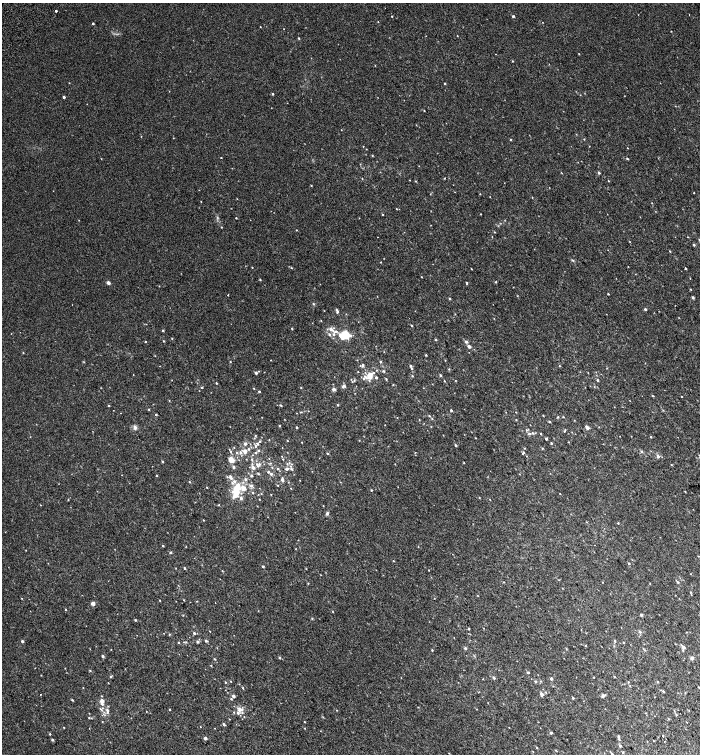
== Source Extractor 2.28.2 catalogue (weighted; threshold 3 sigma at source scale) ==
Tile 6 of 4 x 4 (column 2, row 2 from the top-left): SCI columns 1656-3051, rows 3109-4612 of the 6168 x 6210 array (HDU 1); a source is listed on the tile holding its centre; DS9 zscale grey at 2 x 2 block average (1 PNG px = mean of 2 x 2 image px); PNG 702 x 756 px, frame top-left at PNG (2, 3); no overlay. Shown black and unused: <1% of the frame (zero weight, under 2 of 3 exposures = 6% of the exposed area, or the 3 px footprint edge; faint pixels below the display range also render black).
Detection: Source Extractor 2.28.2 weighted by HDU 2 'WHT'; one run over the whole footprint, this tile lists its part. Background 0.00654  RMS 0.006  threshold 0.0268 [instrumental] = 3 sigma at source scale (4.5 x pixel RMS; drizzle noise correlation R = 1.50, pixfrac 1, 0.0396/0.0396 arcsec/px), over >= 5 px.
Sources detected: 365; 1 cosmic-ray / hot-pixel residue — not listed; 3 coinciding with a brighter row at this scale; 20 inside a brighter listed object's ellipse — not listed separately; the other 341 listed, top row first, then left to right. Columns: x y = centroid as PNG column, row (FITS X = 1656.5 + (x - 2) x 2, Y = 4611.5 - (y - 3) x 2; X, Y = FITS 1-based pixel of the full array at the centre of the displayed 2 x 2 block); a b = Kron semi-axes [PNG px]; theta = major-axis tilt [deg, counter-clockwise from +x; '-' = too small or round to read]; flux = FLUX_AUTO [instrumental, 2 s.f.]
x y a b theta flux
56 11 2 2 - 15
689 15 2 2 - 0.59
392 16 2 2 - 0.8
513 16 2 2 - 2.1
378 22 2 2 - 0.46
93 24 2 2 - 1.8
260 27 2 2 - 0.43
671 31 2 2 - 0.59
299 38 3 2 - 1.1
512 61 2 2 - 1
69 83 2 2 - 0.46
445 83 2 2 - 0.99
169 91 2 2 - 0.39
273 94 2 2 - 1.5
64 97 2 2 - 2.6
424 111 2 2 - 0.53
341 130 2 2 - 0.4
173 138 2 2 - 0.51
510 139 2 2 - 1.1
584 139 2 2 - 0.68
363 146 2 2 - 0.62
589 146 2 2 - 0.43
627 148 2 2 - 0.56
372 155 3 2 - 0.74
221 157 2 2 - 0.77
627 158 3 2 - 1.3
561 173 4 2 - 0.56
599 173 2 2 - 2.3
444 178 2 2 - 0.89
415 181 3 2 - 0.62
608 181 2 2 - 0.65
311 185 2 2 - 0.76
694 193 2 2 - 0.52
480 194 2 2 - 0.62
490 197 2 2 - 0.43
532 197 2 2 - 0.57
237 199 2 2 - 0.38
201 201 2 2 - 0.47
652 203 2 2 - 0.57
396 209 2 2 - 0.53
382 214 3 2 - 0.89
481 214 2 2 - 0.6
236 218 2 2 - 0.8
221 227 2 2 - 0.59
296 230 2 2 - 0.69
494 232 3 2 - 0.64
378 237 2 2 - 0.4
492 237 3 2 - 0.47
688 237 2 2 - 0.48
699 240 3 2 - 1
630 242 2 2 - 0.52
694 245 2 2 - 1.9
670 251 3 2 - 0.84
572 260 5 3 - 1.3
380 262 2 2 - 0.62
252 267 2 2 - 0.63
291 268 3 2 - 0.84
685 268 2 2 - 2.8
471 269 2 2 - 0.74
421 277 2 2 - 0.6
690 278 2 2 - 0.43
260 279 2 2 - 1.3
108 282 2 2 - 7.9
496 282 3 3 - 1.1
467 283 4 2 - 1.1
691 290 3 2 - 0.63
608 294 2 2 - 0.92
228 295 2 2 - 0.61
517 296 3 2 - 0.48
693 297 3 3 - 2
449 298 3 3 - 1.1
313 304 3 3 - 1
645 309 2 2 - 2.8
337 310 4 3 - 1.7
321 321 3 2 - 0.58
412 325 2 2 - 1.7
292 328 3 2 - 0.88
331 329 6 4 -30 5.2
163 330 2 2 - 1.5
329 334 4 3 - 2
333 334 4 4 - 2.8
344 336 9 7 5 33
172 338 2 2 - 0.64
435 339 3 2 - 1.3
163 341 3 2 - 0.85
145 342 2 2 - 1.2
466 342 4 3 - 2.5
469 346 2 2 - 5.9
23 352 2 2 - 0.83
426 355 2 2 - 1.2
271 360 2 2 - 0.53
357 360 2 2 - 0.43
445 360 3 2 - 0.56
230 361 3 2 - 0.72
380 362 2 2 - 1.8
363 365 6 3 77 1.9
160 366 2 2 - 0.4
411 366 3 2 - 2.1
560 366 2 2 - 0.68
412 369 3 2 - 0.83
449 369 3 2 - 0.88
384 371 3 3 - 1.3
256 373 2 2 - 3.7
588 373 2 2 - 0.48
133 375 2 2 - 0.36
441 375 3 2 - 1.7
369 376 8 6 70 12
412 376 3 3 - 1
376 377 2 2 - 2.3
386 379 3 2 - 1.1
354 380 4 3 - 1.8
597 380 2 2 - 1.8
444 381 2 2 - 0.7
216 383 2 2 - 1.2
343 385 6 3 -14 2.1
202 387 3 2 - 1.3
594 387 3 2 - 0.62
254 388 2 2 - 0.73
301 388 2 2 - 0.61
334 389 5 4 - 2.4
259 391 3 2 - 1.4
653 396 3 2 - 0.96
682 397 2 2 - 3.2
169 401 2 2 - 0.68
630 401 2 2 - 0.49
109 405 2 2 - 1.1
281 405 4 2 - 0.95
337 405 3 2 - 0.96
149 409 3 2 - 0.96
451 410 2 2 - 2.1
301 412 4 2 - 0.91
516 412 2 2 - 0.56
120 413 2 2 - 0.46
156 415 2 2 - 1.3
543 415 3 2 - 0.68
429 416 3 2 - 0.94
558 417 4 2 - 0.87
563 417 3 2 - 0.77
432 418 3 2 - 0.91
284 419 2 2 - 0.5
419 419 2 2 - 0.56
516 420 3 2 - 0.65
574 420 2 2 - 0.59
550 421 3 2 - 1.1
385 425 2 2 - 0.42
279 426 2 2 - 1.4
135 427 5 3 - 3.8
297 427 2 2 - 1.4
587 427 3 2 - 6.6
526 430 4 3 - 1.4
564 431 3 3 - 1.1
530 433 5 2 - 1.6
541 434 2 2 - 0.86
255 435 3 2 - 0.95
443 435 2 2 - 0.44
651 437 2 2 - 0.78
475 438 2 2 - 0.6
546 439 2 2 - 1.9
287 440 2 2 - 0.56
359 440 2 2 - 0.62
260 441 3 3 - 1.2
301 442 2 2 - 0.56
551 443 2 2 - 1.3
245 444 4 3 - 2.3
455 445 2 2 - 2.5
255 446 6 3 -89 2
234 447 2 2 - 0.51
542 448 2 2 - 0.84
248 449 3 3 - 1.7
258 450 3 3 - 1.5
230 451 3 2 - 0.95
245 451 4 3 - 7.4
240 452 5 4 - 3.1
642 452 4 3 - 1.4
256 453 3 3 - 1.4
327 453 3 2 - 1.3
523 453 4 3 - 2
282 456 2 2 - 0.55
658 456 3 3 - 4.1
246 459 2 2 - 0.51
283 459 2 2 - 0.62
231 460 7 5 -61 9
252 460 5 3 - 1.6
162 461 3 2 - 1.2
271 463 3 2 - 0.79
464 463 2 2 - 0.64
287 464 4 3 - 1.4
395 464 2 2 - 0.5
257 465 8 3 -57 2.7
671 465 2 2 - 0.67
233 467 3 3 - 2.9
253 467 4 3 - 5.7
272 467 3 2 - 0.81
278 468 3 3 - 1.2
287 469 4 3 - 2.9
291 469 5 3 - 2
268 472 2 2 - 1.8
258 474 3 3 - 1.1
271 474 3 3 - 2.1
157 475 2 2 - 0.89
251 476 3 2 - 2.2
230 477 7 4 -65 3.4
245 479 5 3 - 2
282 480 4 3 - 3.9
189 482 3 2 - 0.93
277 485 2 2 - 0.67
251 486 5 3 - 2.3
207 487 2 2 - 0.73
291 488 2 2 - 0.59
371 490 2 2 - 1.2
685 491 3 2 - 0.65
236 492 11 9 -72 21
253 492 3 2 - 0.84
271 494 2 2 - 0.53
560 494 3 2 - 0.47
479 497 2 2 - 0.79
68 499 2 2 - 0.67
259 499 2 2 - 0.51
40 505 2 2 - 0.63
219 505 2 2 - 0.88
257 506 2 2 - 0.45
323 506 2 2 - 0.53
327 513 4 4 - 2.3
203 520 2 2 - 0.75
618 523 2 2 - 1.7
595 545 2 2 - 1.1
163 546 2 2 - 1.1
418 547 3 2 - 0.49
170 552 3 3 - 1.4
698 556 2 2 - 0.55
393 561 2 2 - 0.69
629 563 3 2 - 1.3
263 566 2 2 - 1.7
176 568 2 2 - 0.51
184 568 2 2 - 1.5
222 571 2 2 - 0.62
504 582 3 2 - 0.58
602 582 2 2 - 0.48
678 582 4 3 - 1.6
308 583 3 2 - 0.76
690 592 3 2 - 0.99
21 598 3 2 - 0.53
434 598 2 2 - 0.37
679 598 2 2 - 0.39
159 600 2 2 - 0.67
184 600 3 2 - 0.53
197 601 2 2 - 0.6
93 603 2 2 - 8.7
65 609 2 2 - 0.96
258 611 2 2 - 0.51
183 615 2 2 - 0.75
641 615 3 3 - 1.7
135 620 3 2 - 1.2
469 629 2 2 - 1.5
581 630 2 2 - 0.5
210 631 2 2 - 0.53
640 632 3 3 - 2.2
194 633 3 2 - 2.2
169 634 3 2 - 1
22 641 2 2 - 3.4
206 641 3 3 - 2.1
615 641 3 3 - 1.4
179 642 2 2 - 0.6
186 642 3 2 - 0.89
197 642 2 2 - 3
623 642 2 2 - 0.84
675 644 2 2 - 0.44
586 645 3 2 - 0.62
684 647 4 3 - 2.3
217 648 3 2 - 0.55
465 648 3 3 - 2.3
111 649 2 2 - 0.45
432 650 2 2 - 0.99
645 650 3 2 - 0.78
103 656 3 2 - 2.5
279 658 3 3 - 1.4
692 658 2 2 - 6.2
215 659 3 2 - 1
211 665 2 2 - 0.64
90 671 3 3 - 1
528 672 2 2 - 1.7
110 677 3 3 - 1.4
594 677 2 2 - 0.55
614 677 2 2 - 0.81
494 678 4 3 - 1.4
551 678 2 2 - 4.6
482 679 2 2 - 0.91
231 681 2 2 - 0.72
535 681 3 3 - 1.5
657 681 3 2 - 0.77
225 682 3 2 - 0.92
628 682 2 2 - 0.78
108 683 3 2 - 0.43
630 686 3 2 - 0.71
699 687 2 2 - 0.86
83 688 2 2 - 0.57
243 688 3 2 - 0.95
663 691 3 2 - 1.2
546 692 3 3 - 1.2
685 693 3 2 - 0.64
40 694 2 2 - 0.51
541 694 5 3 - 3.1
233 696 2 2 - 4.8
603 696 2 2 - 5.6
573 698 3 2 - 1.6
231 699 3 3 - 1.2
72 700 2 2 - 1.5
102 701 4 2 - 11
488 703 2 2 - 0.33
418 707 3 2 - 0.51
101 709 7 2 -46 2.2
169 709 2 2 - 0.63
240 709 9 7 69 6.7
107 710 5 4 - 2.9
337 710 3 2 - 0.54
689 710 2 2 - 1.1
676 715 2 2 - 0.96
89 718 3 2 - 1
668 719 2 2 - 0.86
102 721 3 2 - 0.51
305 722 3 2 - 0.58
687 722 2 2 - 1.4
224 724 3 2 - 2.5
64 727 2 2 - 0.64
200 727 2 2 - 0.4
509 727 2 2 - 0.45
215 728 2 2 - 0.44
304 728 2 2 - 0.57
551 733 4 3 - 1.4
50 734 2 2 - 1.1
618 736 3 2 - 2.4
663 736 2 2 - 3.8
205 738 2 2 - 4.8
619 739 3 2 - 1
52 740 2 2 - 2.4
665 741 2 2 - 2.3
620 746 2 2 - 3.2
537 747 3 2 - 0.85
533 751 2 2 - 0.53
623 752 3 2 - 1.1
612 754 3 2 - 1.5
Isophote crosses this tile's border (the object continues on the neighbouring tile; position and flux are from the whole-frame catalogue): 2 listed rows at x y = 699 240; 612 754
Diffuse or blended objects may show on this block-average render without a row.